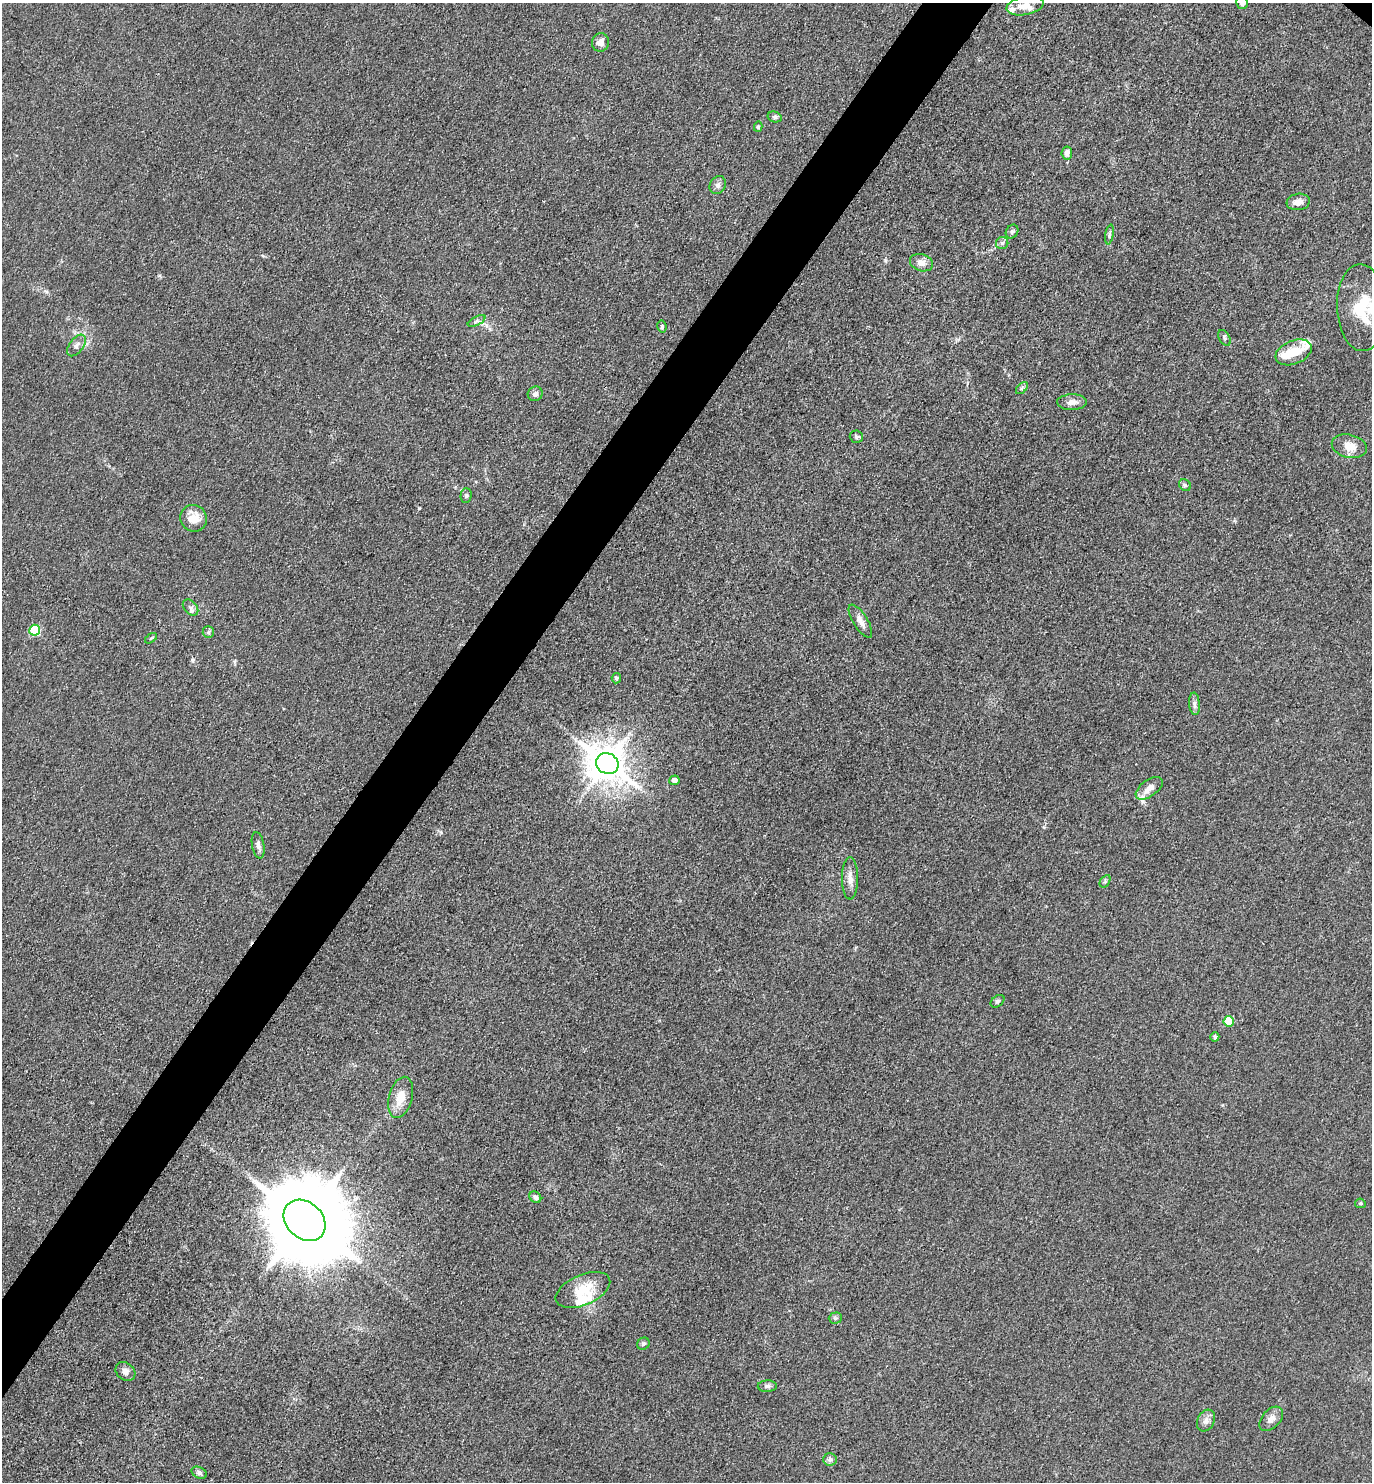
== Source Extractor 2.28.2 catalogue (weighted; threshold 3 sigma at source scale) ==
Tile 7 of 4 x 4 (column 3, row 2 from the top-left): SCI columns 3039-4408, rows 2965-4444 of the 5932 x 5927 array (HDU 1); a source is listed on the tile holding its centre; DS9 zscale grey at full resolution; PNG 1374 x 1484 px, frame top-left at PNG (2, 3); each listed source drawn as its Kron ellipse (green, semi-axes under 4 px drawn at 4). Shown black and unused: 5% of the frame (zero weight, under 3 of 4 exposures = <1% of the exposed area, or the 3 px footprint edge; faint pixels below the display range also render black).
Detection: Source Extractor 2.28.2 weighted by HDU 2 'WHT'; one run over the whole footprint, this tile lists its part. Background 0.0393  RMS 0.0049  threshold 0.0223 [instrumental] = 3 sigma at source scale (4.5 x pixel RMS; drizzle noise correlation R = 1.50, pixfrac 1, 0.05/0.05 arcsec/px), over >= 5 px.
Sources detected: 61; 1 inside a brighter object's white glare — neither listed nor drawn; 5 inside a brighter listed object's ellipse — not listed separately; the other 55 listed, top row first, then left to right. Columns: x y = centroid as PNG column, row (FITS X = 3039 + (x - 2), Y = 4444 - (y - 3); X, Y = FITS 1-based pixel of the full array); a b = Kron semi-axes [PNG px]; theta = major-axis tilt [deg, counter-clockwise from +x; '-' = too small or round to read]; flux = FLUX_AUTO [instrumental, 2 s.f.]
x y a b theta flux
1242 3 6 5 - 2
1025 6 19 9 11 5.8
600 42 9 8 - 3.2
775 117 7 5 -15 1
758 127 5 4 - 0.81
1067 153 6 5 - 2.4
718 185 9 7 62 1.9
1298 202 12 8 9 3.5
1012 231 7 6 - 1.1
1109 235 10 4 80 1.1
1002 243 6 6 - 1.1
921 263 12 8 -18 3.6
1362 308 43 25 -88 27
477 321 10 4 26 1.2
662 327 6 4 -80 0.84
1224 338 8 5 -60 1.1
77 345 12 7 54 2.3
1294 352 19 11 22 9.7
1022 388 7 4 45 0.88
535 394 7 7 - 2
1072 402 15 8 1 3.5
856 437 7 6 - 0.98
1349 446 18 11 -13 6.2
1185 485 6 5 - 0.81
466 495 7 5 89 1.1
193 518 14 13 - 8
191 608 9 6 -48 1.6
860 621 19 7 -58 3.4
35 630 5 5 - 27
208 632 6 5 - 0.91
151 638 7 3 37 0.61
616 678 5 4 - 0.88
1194 704 11 5 -86 1.8
607 764 11 10 - 1200
674 780 5 5 - 2.4
1149 788 16 8 36 4
258 845 13 6 -80 2
850 878 21 8 90 4.1
1105 881 7 4 57 0.87
998 1001 8 5 38 0.96
1229 1021 5 5 - 17
1215 1037 4 4 - 1.3
401 1097 21 11 75 7.9
535 1197 6 5 - 1.4
1360 1203 5 4 - 0.67
304 1220 23 18 -43 9800
583 1290 29 15 23 13
835 1318 6 5 - 1
643 1344 6 5 - 1.1
125 1371 11 8 -40 2.4
767 1386 9 5 2 1.5
1271 1419 14 9 47 3.2
1206 1421 11 8 61 2.7
830 1459 7 6 - 1.3
199 1473 8 5 -26 1.3
Isophote crosses this tile's border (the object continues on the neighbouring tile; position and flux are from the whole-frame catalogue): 1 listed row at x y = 1242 3
Unlisted compact peaks at least as high as the median listed source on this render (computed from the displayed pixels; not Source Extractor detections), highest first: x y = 419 508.